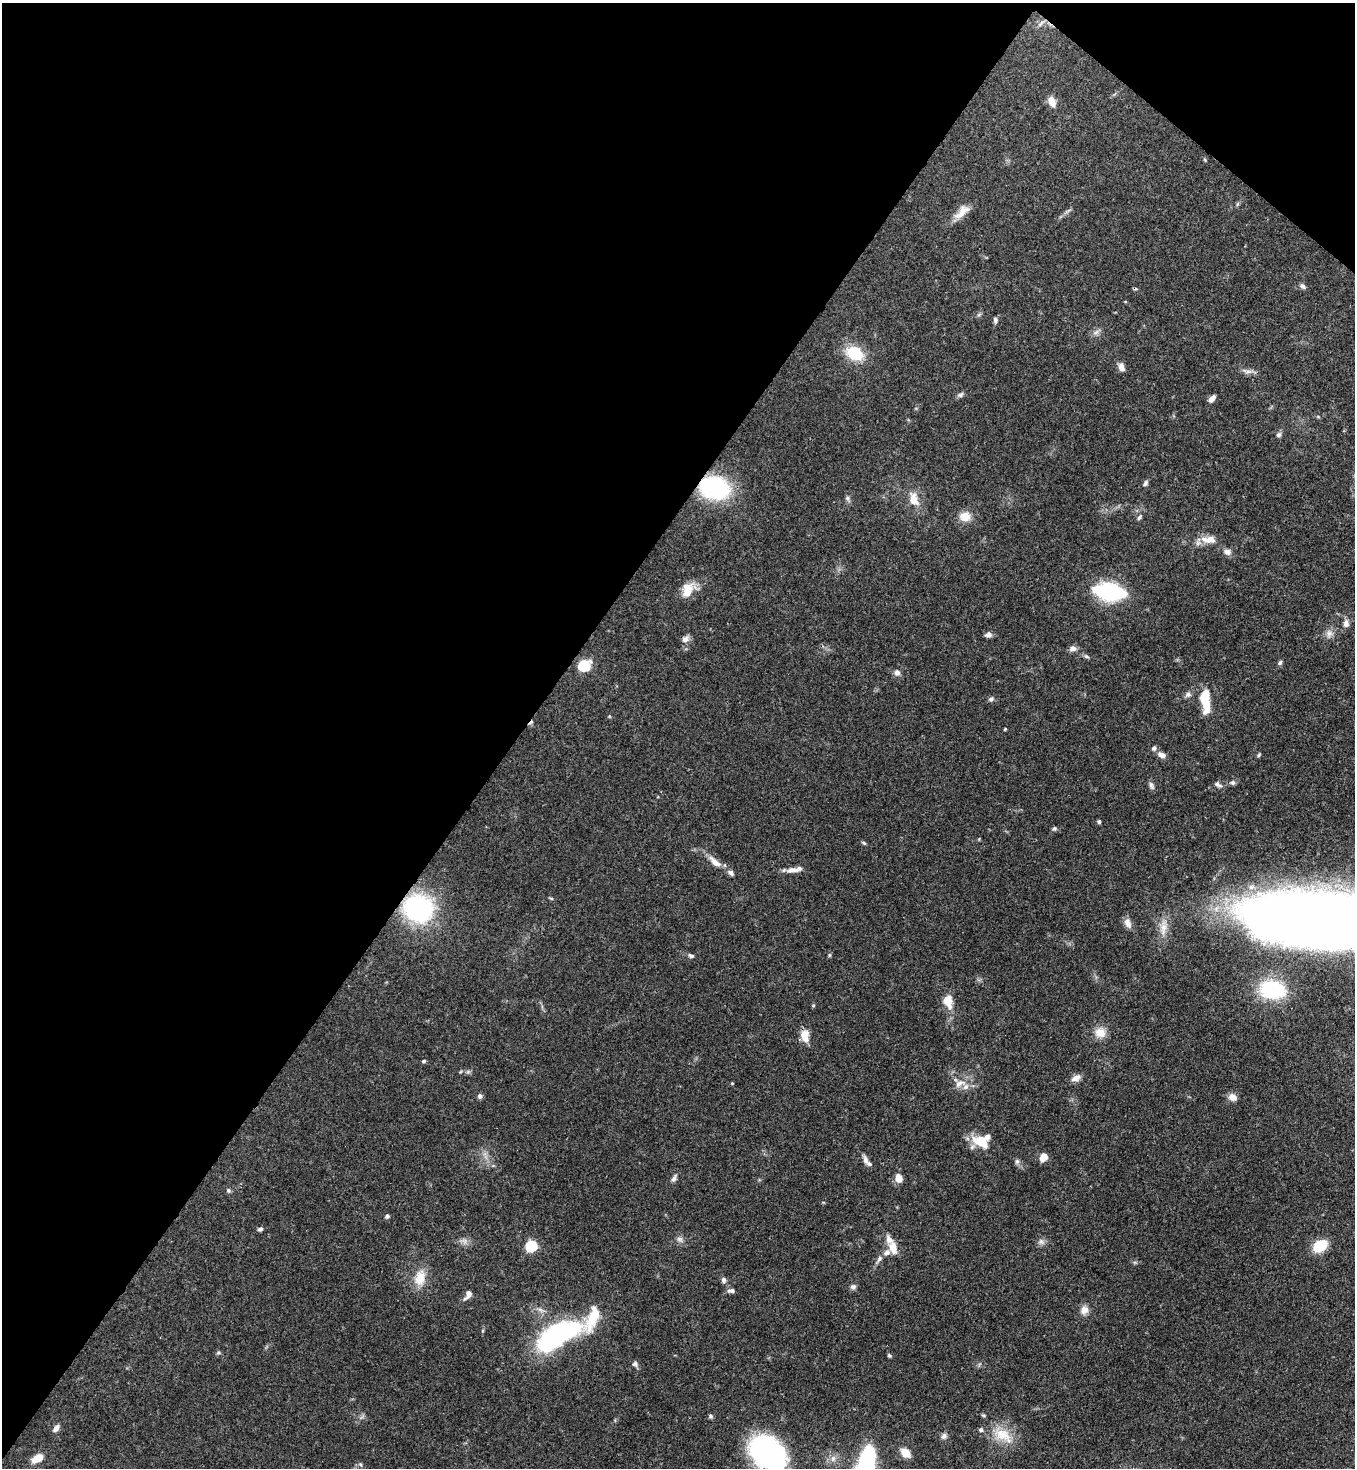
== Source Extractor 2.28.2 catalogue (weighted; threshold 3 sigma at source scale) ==
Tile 2 of 4 x 4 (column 2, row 1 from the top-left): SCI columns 1579-2931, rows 4455-5920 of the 6002 x 5980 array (HDU 1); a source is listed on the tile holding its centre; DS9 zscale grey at full resolution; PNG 1357 x 1470 px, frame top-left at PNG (2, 3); no overlay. Shown black and unused: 40% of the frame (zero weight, under 3 of 4 exposures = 7% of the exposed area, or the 3 px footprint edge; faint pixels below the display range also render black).
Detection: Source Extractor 2.28.2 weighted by HDU 2 'WHT'; one run over the whole footprint, this tile lists its part. Background 0.127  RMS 0.0044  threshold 0.0197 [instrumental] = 3 sigma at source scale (4.5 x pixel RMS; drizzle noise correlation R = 1.50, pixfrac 1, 0.05/0.05 arcsec/px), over >= 5 px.
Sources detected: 113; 2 inside a brighter object's white glare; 2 cosmic-ray / hot-pixel residue — not listed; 9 inside a brighter listed object's ellipse — not listed separately; the other 100 listed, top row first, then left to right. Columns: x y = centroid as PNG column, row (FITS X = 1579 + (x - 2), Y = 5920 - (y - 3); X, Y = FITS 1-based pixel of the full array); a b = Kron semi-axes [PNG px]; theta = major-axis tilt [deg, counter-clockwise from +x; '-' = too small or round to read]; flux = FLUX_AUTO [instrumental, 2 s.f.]
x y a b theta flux
1040 24 9 3 46 1
1052 101 13 8 -68 3.4
962 212 24 10 45 5.3
1302 286 8 6 -54 1.1
995 320 7 5 -87 1.2
1096 332 8 5 45 1.3
855 353 22 15 -25 13
1121 367 11 7 -66 2.3
1247 371 16 6 -11 2.1
960 395 9 6 29 1.1
1212 398 9 5 51 2.2
1279 435 7 6 - 1.2
1145 483 8 5 66 1.1
714 488 24 18 -11 54
848 498 11 4 -71 1.1
914 499 22 12 -69 6.3
965 516 13 11 2 5.2
1139 517 8 4 54 0.91
1210 539 15 10 -13 3.9
1227 552 9 7 -16 2.1
687 590 17 11 73 7.4
1109 592 19 9 -10 80
1346 623 10 8 -86 1.9
988 634 8 6 7 1.6
1329 634 11 9 77 2.4
685 639 10 7 39 2.1
1073 649 9 7 16 1.8
1086 656 8 4 -35 0.83
1280 663 6 5 - 0.83
584 666 6 5 - 44
897 673 8 7 - 1.7
1188 694 9 7 20 1.4
991 699 7 6 - 1.1
1205 702 28 10 -80 10
1005 729 5 3 - 0.38
1154 748 6 5 - 1.2
1162 755 8 6 -27 2.8
1259 755 6 3 70 0.53
1233 783 6 6 - 1
1218 784 10 6 -32 1.4
1151 785 12 5 -63 1.3
1099 822 4 4 - 0.83
1054 828 6 6 - 0.79
864 843 7 3 -36 0.59
715 862 19 8 -40 4.2
793 870 17 7 1 3.1
551 898 6 3 -19 0.52
418 908 28 25 -21 60
1340 921 134 34 -5 1600
1128 923 13 8 -67 2.7
1163 927 26 8 83 5.4
829 955 6 4 89 0.52
691 956 8 5 -19 0.99
1272 990 24 16 -8 29
948 1001 19 12 -75 6.3
1100 1033 14 13 - 5.1
805 1036 13 8 -80 6.4
424 1061 5 4 - 0.75
1076 1078 13 8 24 2.5
732 1083 4 3 - 0.32
960 1083 19 8 21 3.8
480 1096 7 6 - 1.1
1233 1097 10 8 -28 2.9
980 1141 22 13 -27 9.8
1043 1157 9 7 64 4.2
866 1160 13 6 -74 1.9
1017 1161 7 6 - 1.1
674 1178 10 5 67 1.3
898 1178 8 7 - 4.3
228 1190 6 5 - 0.83
387 1216 5 4 - 1.1
260 1229 6 5 - 0.95
680 1239 9 6 -16 1.5
1041 1242 9 5 -20 1.4
531 1246 6 5 - 40
1320 1246 15 10 32 12
893 1248 15 9 -75 5.5
879 1259 10 6 55 1.6
420 1278 22 14 79 7.9
724 1280 8 6 -72 1.4
853 1287 7 7 - 1.3
731 1291 10 5 3 1.5
468 1295 14 7 56 2.1
1084 1310 12 10 49 3
593 1317 39 13 52 20
553 1337 33 17 42 66
218 1353 6 4 12 0.68
889 1355 6 4 -48 0.64
635 1364 8 6 -66 1.1
983 1415 6 4 -18 0.53
710 1416 7 5 -54 0.81
56 1428 9 6 53 2
1002 1435 29 16 -30 11
944 1436 9 7 58 1.4
905 1453 9 7 -40 6.3
768 1454 40 28 -43 77
37 1458 13 8 26 5.5
833 1458 9 6 64 1.9
360 1465 6 4 -45 0.72
865 1468 43 13 83 94
Overlapping masked pixels (flux is a lower limit): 2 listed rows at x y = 714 488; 418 908
Isophote crosses this tile's border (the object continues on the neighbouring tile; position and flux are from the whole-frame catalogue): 3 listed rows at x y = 1340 921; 768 1454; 865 1468